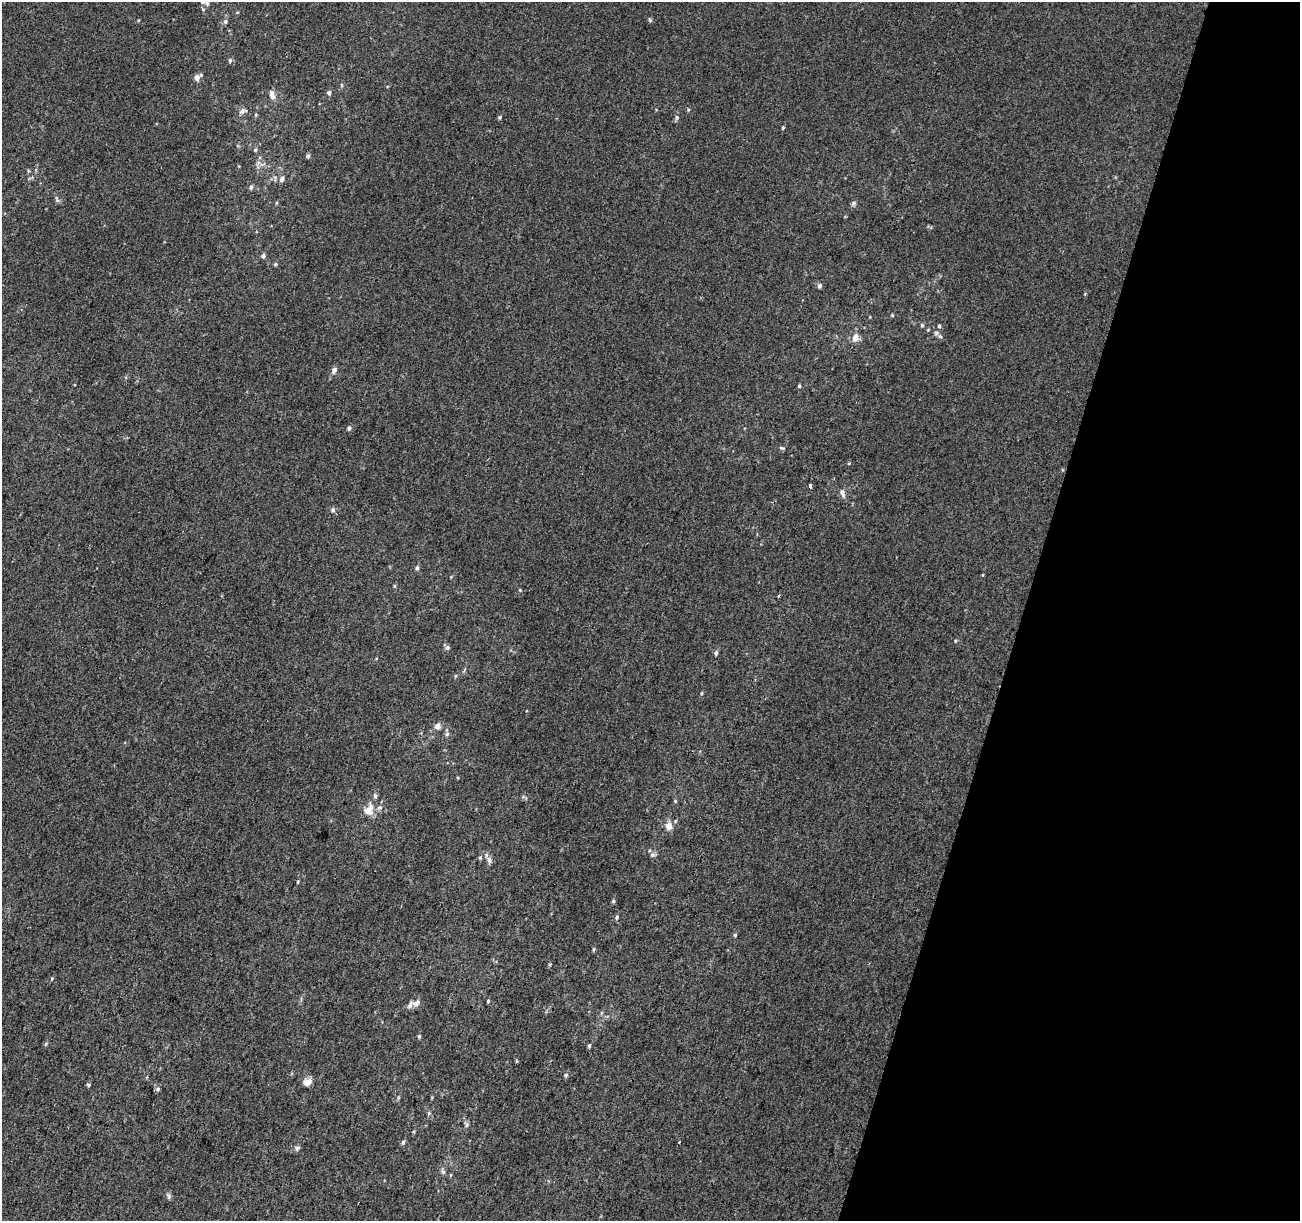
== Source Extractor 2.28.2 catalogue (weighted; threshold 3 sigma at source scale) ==
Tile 8 of 4 x 4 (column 4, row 2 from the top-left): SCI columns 3923-5220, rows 2771-3989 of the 5231 x 5470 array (HDU 1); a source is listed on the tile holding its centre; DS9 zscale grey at full resolution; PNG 1302 x 1223 px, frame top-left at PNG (2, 2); no overlay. Shown black and unused: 21% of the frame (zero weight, under 2 of 3 exposures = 2% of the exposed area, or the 3 px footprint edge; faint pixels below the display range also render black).
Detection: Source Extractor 2.28.2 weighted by HDU 2 'WHT'; one run over the whole footprint, this tile lists its part. Background 0.00368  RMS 0.0054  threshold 0.0244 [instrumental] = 3 sigma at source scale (4.5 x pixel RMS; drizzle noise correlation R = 1.50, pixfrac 1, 0.0396/0.0396 arcsec/px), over >= 5 px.
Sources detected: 76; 3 cosmic-ray / hot-pixel residue — not listed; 3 inside a brighter listed object's ellipse — not listed separately; the other 70 listed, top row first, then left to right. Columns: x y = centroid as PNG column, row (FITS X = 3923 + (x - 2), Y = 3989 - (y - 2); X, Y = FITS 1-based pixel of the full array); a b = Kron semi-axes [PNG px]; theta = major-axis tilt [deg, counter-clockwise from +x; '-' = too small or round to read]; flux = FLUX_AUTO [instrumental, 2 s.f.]
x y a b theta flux
207 3 7 7 - 1.9
650 20 7 4 -46 0.7
225 21 6 6 - 1.2
230 60 6 5 - 0.99
197 77 7 5 32 3.7
329 93 5 5 - 1.3
272 94 12 6 -74 2.8
243 111 10 6 16 1.9
500 117 5 4 - 0.78
677 117 7 5 -90 1
783 127 4 4 - 0.55
256 150 5 5 - 0.85
308 156 5 4 - 1.1
28 171 5 3 - 0.55
282 179 7 5 60 1.9
251 187 5 4 - 1.3
57 199 11 3 -72 1
854 203 7 5 62 1.1
263 256 5 4 - 1.6
275 264 5 4 - 0.75
820 286 6 5 - 1.2
892 315 4 3 - 0.44
922 325 5 4 - 0.76
928 330 4 4 - 0.5
936 333 8 6 52 1.6
855 338 9 7 75 4
334 370 10 7 58 2.1
799 386 5 4 - 0.6
349 428 5 5 - 1.2
782 448 8 4 -16 0.82
810 486 4 3 - 7.4
842 492 9 6 -70 2.4
333 510 7 6 - 1.4
417 568 5 4 - 1.1
394 586 5 4 - 0.59
520 590 4 3 - 0.47
447 647 5 5 - 1.3
716 653 6 4 80 1.2
455 676 5 3 - 0.54
701 693 5 3 - 0.51
437 726 6 6 - 2.9
447 734 6 6 - 1.1
675 801 5 4 - 0.66
368 810 17 12 55 6.8
669 826 8 7 - 4.2
652 855 7 6 - 1.2
480 858 5 4 - 0.69
489 860 11 6 -83 2.1
298 882 4 3 - 0.48
613 901 5 4 - 0.72
617 917 6 5 - 1.1
735 935 5 4 - 0.6
594 949 6 3 70 0.61
52 978 5 3 - 0.5
488 1001 4 3 - 0.59
416 1003 11 7 35 2.8
419 1036 5 4 - 0.68
46 1044 6 5 - 0.74
589 1046 5 4 - 0.75
566 1075 5 5 - 0.86
308 1082 8 6 17 4.9
88 1085 5 4 - 0.71
158 1089 6 6 - 1.1
398 1097 6 3 89 0.69
429 1113 5 5 - 0.78
467 1125 7 5 60 0.98
403 1142 6 5 - 1
297 1148 8 6 2 1.2
443 1172 6 5 - 1
168 1196 10 4 -73 1.2
Isophote crosses this tile's border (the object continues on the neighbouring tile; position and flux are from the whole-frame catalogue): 1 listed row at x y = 207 3